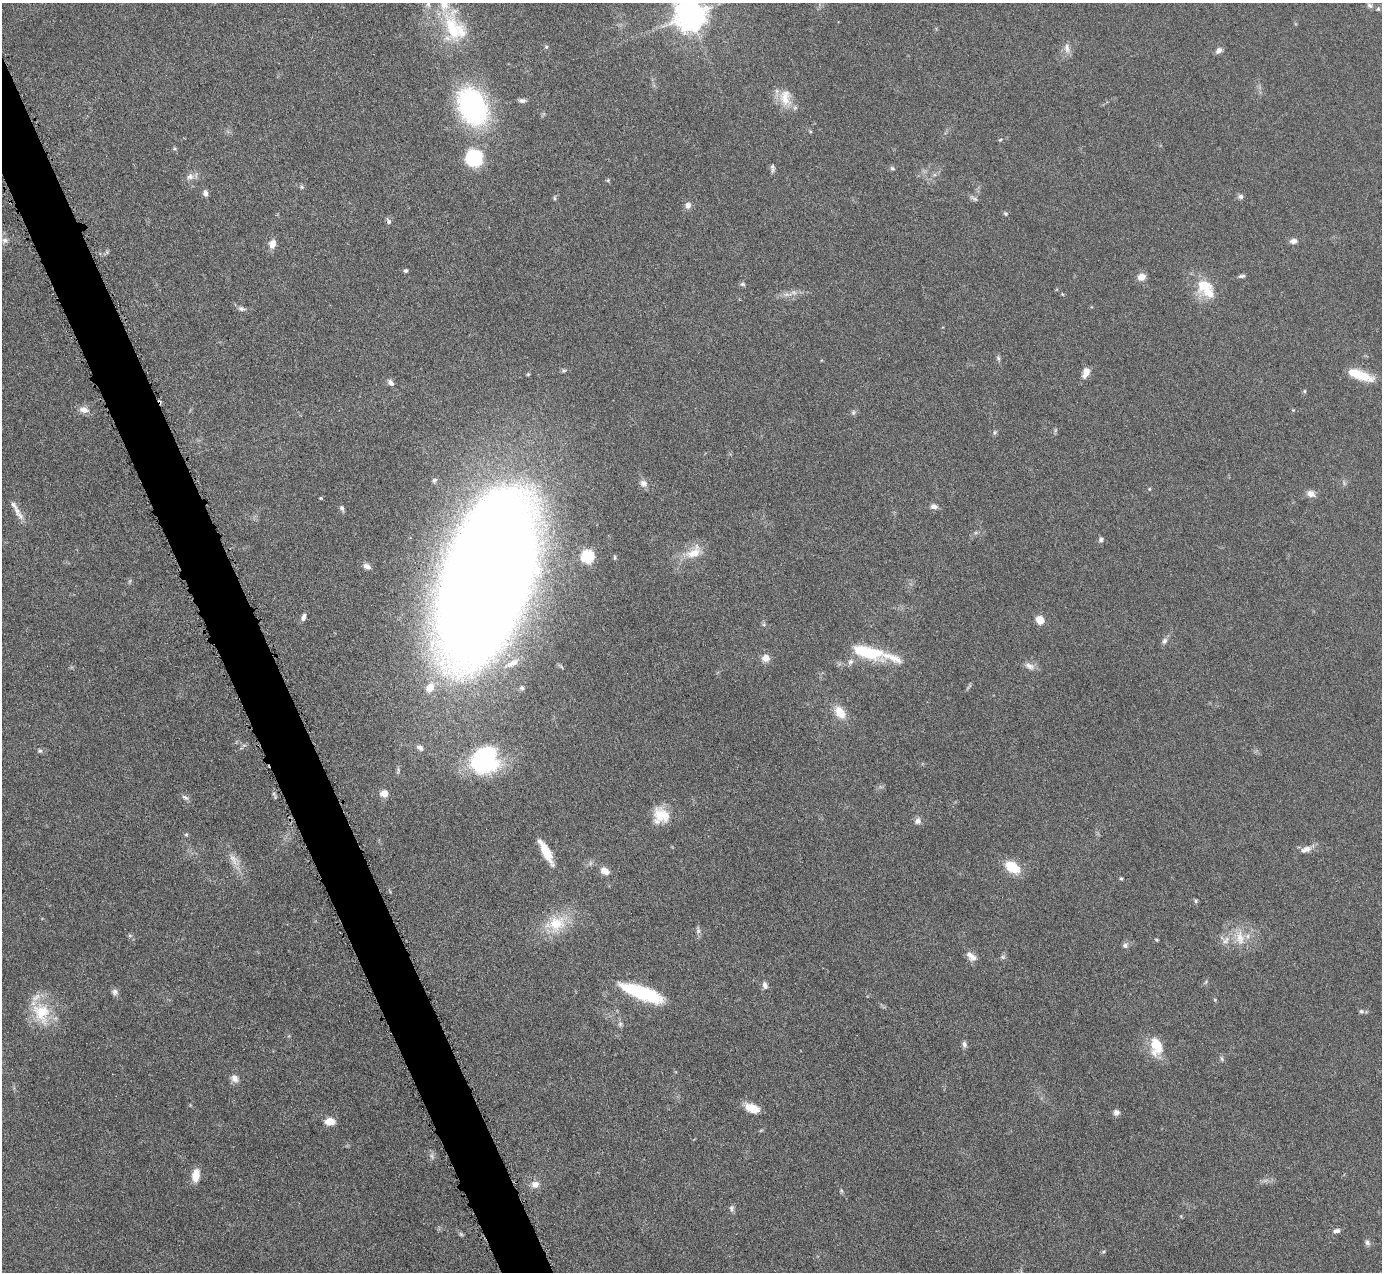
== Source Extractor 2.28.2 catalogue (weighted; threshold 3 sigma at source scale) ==
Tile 11 of 4 x 4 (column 3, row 3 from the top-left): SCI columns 2766-4145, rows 1554-2823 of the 5530 x 5515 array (HDU 1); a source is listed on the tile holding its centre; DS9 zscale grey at full resolution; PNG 1384 x 1274 px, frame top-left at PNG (2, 3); no overlay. Shown black and unused: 3% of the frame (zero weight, under 4 of 8 exposures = <1% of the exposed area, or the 3 px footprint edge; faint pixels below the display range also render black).
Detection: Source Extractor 2.28.2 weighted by HDU 2 'WHT'; one run over the whole footprint, this tile lists its part. Background 0.0476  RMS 0.0039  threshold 0.0158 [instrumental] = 3 sigma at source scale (4.09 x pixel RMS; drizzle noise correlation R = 1.36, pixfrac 0.8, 0.05/0.05 arcsec/px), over >= 5 px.
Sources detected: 131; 5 too faint to see at this stretch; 1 inside a brighter object's white glare — not listed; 8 inside a brighter listed object's ellipse — not listed separately; the other 117 listed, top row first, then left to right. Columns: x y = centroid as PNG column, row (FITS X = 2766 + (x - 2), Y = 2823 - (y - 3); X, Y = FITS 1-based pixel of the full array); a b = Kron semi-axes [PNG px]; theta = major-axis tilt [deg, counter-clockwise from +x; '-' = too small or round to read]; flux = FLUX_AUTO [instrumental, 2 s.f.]
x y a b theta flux
428 4 8 6 -76 1.3
1370 6 9 6 -35 1.1
1378 9 5 5 - 0.55
690 15 9 9 - 640
452 28 43 19 -73 20
546 47 5 5 - 0.53
1067 48 15 7 -84 2.2
1219 50 8 6 48 1.6
785 98 26 16 -80 7.1
522 100 9 5 2 1.1
473 106 41 28 -65 63
810 131 5 3 - 0.38
1000 140 5 4 - 0.39
174 149 5 3 - 0.45
474 158 16 15 - 24
892 168 7 5 -17 0.66
772 170 9 5 62 0.94
190 176 10 9 - 2.1
608 180 5 4 - 0.44
301 187 6 5 - 0.63
205 193 8 6 -89 1.4
1241 196 7 6 - 1
554 198 6 4 -89 0.51
974 199 12 5 -28 1
688 205 9 8 - 1.6
1005 214 7 5 -38 0.61
388 221 9 5 -63 0.91
5 240 8 7 - 1.3
1293 241 9 6 9 1.6
272 244 10 7 78 3.1
406 271 5 4 - 0.88
1242 276 9 4 10 0.87
1141 277 8 7 - 3.2
742 284 7 5 -2 0.72
1204 286 23 20 25 9.6
794 293 9 6 -17 1.4
1062 294 5 4 - 0.35
242 309 11 6 -14 1.3
998 358 7 4 -60 0.71
564 371 6 5 - 0.65
1086 372 13 7 65 3.1
1362 376 26 11 -23 8.7
391 383 9 6 -55 1.5
1305 391 6 4 90 0.43
84 410 13 8 -11 2.6
853 412 7 5 70 0.75
995 432 7 5 73 0.66
643 483 11 8 -45 2
1149 489 5 4 - 0.4
1311 494 10 8 -19 2.3
321 498 4 3 - 0.53
934 506 9 6 -6 1.7
342 508 7 5 -62 1.1
17 511 13 8 -66 2.1
1101 540 7 6 - 0.87
694 552 25 14 38 7
587 556 6 6 - 44
615 558 6 4 -85 0.55
367 566 9 6 -23 1.6
486 579 125 58 71 1600
304 617 10 5 75 1.3
1040 620 8 7 - 4.5
764 624 6 5 - 0.6
1164 641 9 7 64 1.3
867 652 37 13 -15 19
766 658 10 9 - 2.7
850 662 9 7 55 1.4
512 663 24 9 26 4.8
1030 666 14 8 -32 2.3
430 687 13 10 61 4.4
522 688 7 6 - 0.84
840 712 13 9 -53 6.8
420 748 10 6 -32 1.6
40 751 6 6 - 0.73
484 760 24 21 53 60
384 793 8 7 - 3.7
185 797 11 5 -33 1
662 815 23 16 -39 7.8
918 821 9 8 - 1.6
186 834 6 4 1 0.48
1306 849 16 8 19 2.6
546 852 27 7 -62 8.6
234 860 23 10 -53 4.3
1012 867 16 10 -33 10
605 871 9 7 -32 3.3
1121 879 4 4 - 0.56
1196 901 6 5 - 0.51
556 924 28 21 21 13
698 930 12 5 -80 1.1
130 936 7 4 -1 0.56
1240 938 22 12 -79 6.2
1157 940 5 3 - 0.39
1226 940 12 8 58 2.4
1125 945 7 6 - 1.3
971 956 15 8 -43 2.7
1003 957 7 5 -21 0.75
765 985 10 6 -73 1.5
115 992 9 8 - 1.4
641 992 47 13 -20 28
1215 1000 6 4 -72 0.42
1361 1011 7 6 - 0.74
41 1013 33 23 -67 15
620 1024 7 6 - 0.91
964 1044 8 6 -78 1.2
1156 1046 25 15 -86 8.5
1222 1059 8 5 -61 0.68
234 1078 12 9 -50 2.1
752 1108 17 9 -21 5.4
1116 1112 7 7 - 1.5
330 1121 9 7 -1 4.7
196 1175 14 8 82 5
535 1184 10 8 17 2.7
841 1191 8 4 -82 0.55
732 1209 10 6 -83 1
1337 1231 9 5 11 1.4
461 1234 6 5 - 0.62
1367 1242 8 7 - 1.1
Isophote crosses this tile's border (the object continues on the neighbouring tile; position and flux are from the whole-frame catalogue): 1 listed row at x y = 690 15